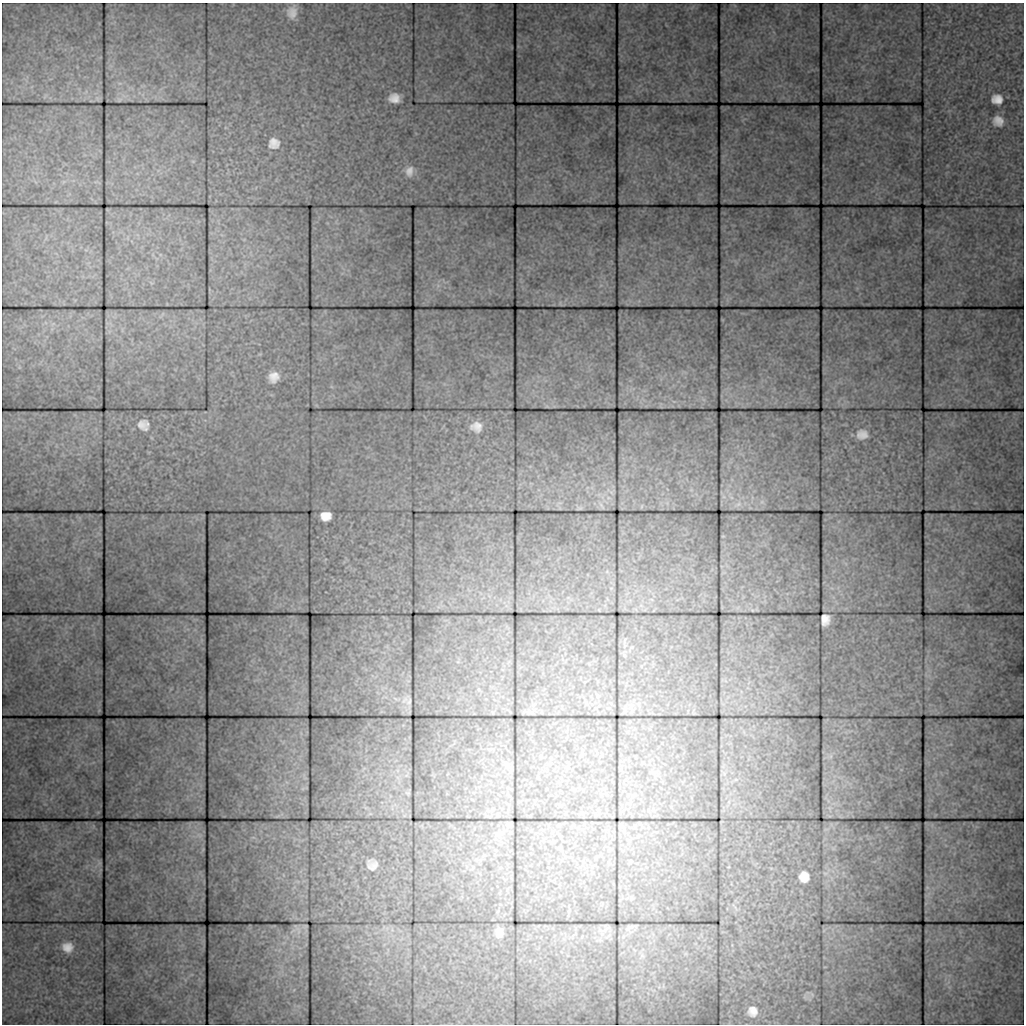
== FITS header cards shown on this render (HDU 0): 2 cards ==
NAXIS1  =                 1022 / length of data axis 1
NAXIS2  =                 1022 / length of data axis 2

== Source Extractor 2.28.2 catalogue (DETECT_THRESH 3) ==
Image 1022 x 1022 px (HDU 0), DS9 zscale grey, 1 PNG px = 1 image px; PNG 1026 x 1026 px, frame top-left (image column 1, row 1022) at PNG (2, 3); no overlay
Background 162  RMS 3.9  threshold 11.8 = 3 sigma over >= 5 px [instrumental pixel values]
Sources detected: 26; all 26 listed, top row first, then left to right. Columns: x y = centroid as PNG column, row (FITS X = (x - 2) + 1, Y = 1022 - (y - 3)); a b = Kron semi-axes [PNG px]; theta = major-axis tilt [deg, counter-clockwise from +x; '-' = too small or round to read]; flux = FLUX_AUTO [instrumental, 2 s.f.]
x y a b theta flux
292 12 11 9 85 2100
394 98 10 8 -2 2600
997 99 12 10 -8 2600
998 121 14 13 - 2600
274 143 10 10 - 2300
409 171 14 10 76 1900
274 377 13 12 - 2800
143 425 12 11 - 2200
476 427 12 10 -4 2400
862 434 13 11 4 2400
738 504 9 6 22 1200
601 505 9 3 -57 400
326 516 10 8 1 3000
825 620 10 7 87 1800
409 701 10 7 67 790
407 793 7 4 -19 340
492 809 6 4 -89 320
639 823 3 2 - 150
372 865 10 10 - 2100
804 877 10 9 - 2500
631 898 7 4 89 560
630 927 12 6 20 860
499 932 17 13 88 2500
67 947 13 12 - 2900
642 955 7 6 - 930
752 1011 13 12 - 2500